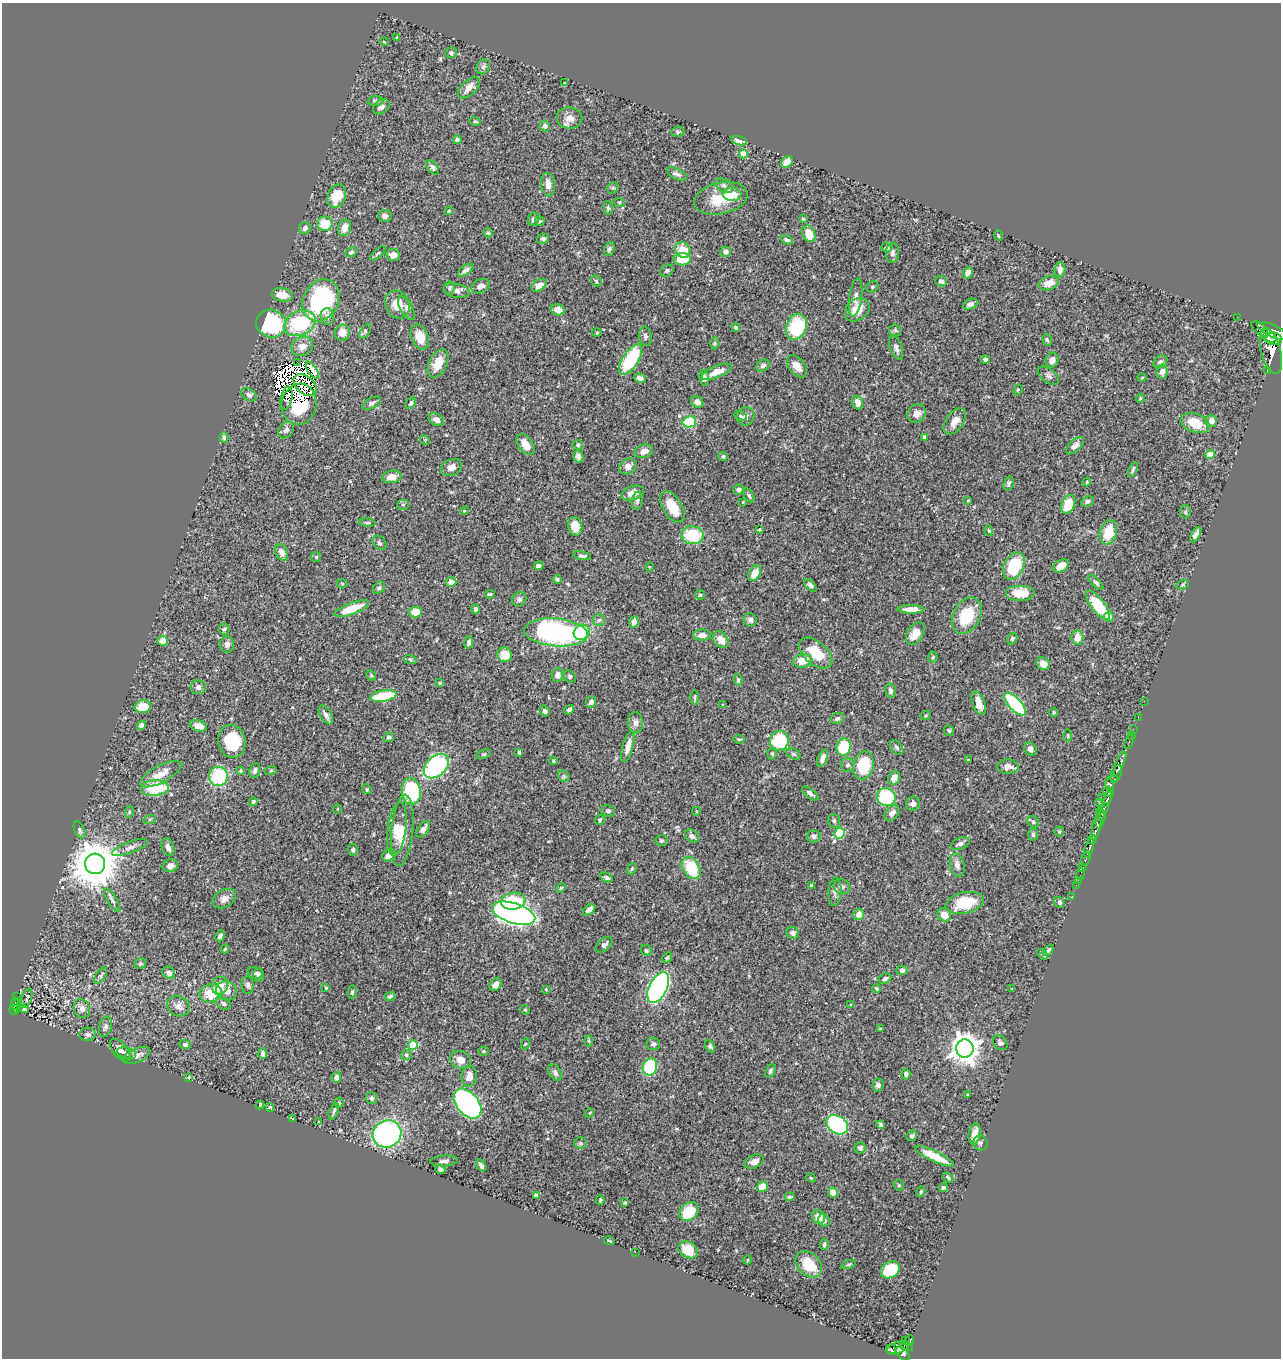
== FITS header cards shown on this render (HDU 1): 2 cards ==
NAXIS1  =                 1279
NAXIS2  =                 1356

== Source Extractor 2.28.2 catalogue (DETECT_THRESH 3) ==
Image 1279 x 1356 px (HDU 1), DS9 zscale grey, 1 PNG px = 1 image px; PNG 1283 x 1360 px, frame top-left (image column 1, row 1356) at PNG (2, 3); each listed source drawn as its Kron ellipse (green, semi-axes under 4 px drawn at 4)
Background 0.458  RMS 0.024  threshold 0.0729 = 3 sigma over >= 5 px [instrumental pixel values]
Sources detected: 455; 8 with non-positive FLUX_AUTO (blend fragments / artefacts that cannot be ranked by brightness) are neither listed nor drawn; the other 447 listed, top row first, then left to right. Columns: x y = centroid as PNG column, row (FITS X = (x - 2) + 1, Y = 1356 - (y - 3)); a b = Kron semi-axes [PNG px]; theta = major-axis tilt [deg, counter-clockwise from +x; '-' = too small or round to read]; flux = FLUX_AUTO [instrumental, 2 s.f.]
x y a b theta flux
397 37 4 3 - 1.5
384 42 5 3 - 1.3
451 53 6 5 - 3.6
483 67 8 6 55 4
565 83 3 3 - 1.7
469 88 13 7 44 15
376 101 8 5 3 4.4
381 107 9 6 36 7
569 118 13 10 -7 14
475 121 5 4 - 2
545 126 5 5 - 4.3
678 132 6 5 - 2.6
457 140 4 4 - 3.9
739 141 8 4 -16 14
743 154 4 4 - 29
787 162 6 5 - 19
433 167 8 5 -49 5.2
677 174 11 5 -26 4.7
548 185 12 7 -84 14
724 186 10 6 -31 6.4
613 188 6 5 - 2.7
732 194 9 7 -3 33
337 196 12 8 65 44
721 198 27 15 13 49
619 202 6 3 -18 1.7
608 208 7 4 -80 2.6
449 211 4 3 - 1.9
385 216 7 6 - 5.5
534 219 6 5 - 5.8
803 219 4 4 - 1.9
540 221 5 4 - 2.1
325 224 8 7 - 39
305 228 6 5 - 4.4
344 228 8 6 70 13
488 233 5 4 - 1.9
809 234 9 6 -65 28
998 236 5 3 - 1.6
543 239 6 5 - 3.9
787 240 6 4 -26 3.7
887 247 5 4 - 3.6
609 249 7 5 64 3.9
683 250 8 7 - 27
351 252 6 4 28 3.8
725 252 5 5 - 7.2
378 253 9 3 41 2.8
892 253 10 6 84 5.2
393 255 7 6 - 8.1
682 259 8 6 3 38
466 270 9 4 35 6.4
1060 270 7 5 84 7.9
667 271 7 5 31 3.5
968 273 6 4 64 6.3
596 281 6 4 -46 2.6
941 281 6 5 - 5.3
1049 283 10 6 21 17
539 285 8 5 35 15
481 286 9 6 21 8
872 287 6 5 - 2.8
449 288 6 5 - 3.7
456 291 13 7 -10 9
282 295 11 6 -8 20
855 297 19 6 82 8.6
321 300 22 17 64 210
397 304 14 12 -63 23
970 304 8 5 23 4.6
406 308 13 6 -60 6.1
558 310 7 5 -12 13
857 310 13 10 39 23
327 317 8 6 -82 6.1
1237 317 2 2 - 7.5
300 323 16 12 25 120
271 324 15 14 - 140
736 327 4 4 - 2.1
796 327 13 10 68 98
1260 329 10 5 -43 420
895 330 6 6 - 2.8
365 331 8 4 59 3
1273 331 17 6 -25 2400
342 332 8 7 - 18
597 333 5 3 - 1.5
645 336 9 6 -81 4.1
1268 336 9 5 -30 1500
420 337 13 8 -67 24
1274 339 8 6 -5 1700
1047 340 6 4 -66 2.4
715 343 6 4 -89 2.2
302 346 11 9 24 14
896 348 12 6 -71 6.4
1271 351 24 10 -76 3800
985 359 4 4 - 4
630 360 17 8 57 120
1052 360 7 6 - 9.7
297 362 4 2 - 100
1160 362 7 5 39 4.4
438 363 15 9 64 26
763 366 7 5 35 4.9
797 366 13 7 -52 15
312 370 9 4 -58 4
1267 370 3 2 - 19
717 372 16 6 22 16
1162 372 7 5 82 10
1048 376 12 7 -37 5.6
1142 377 4 3 - 1.3
640 378 6 4 -21 6.7
704 378 7 5 -84 5.7
305 385 13 8 -41 2.1
1018 390 6 4 69 2.2
249 395 8 5 -32 4.3
287 398 12 5 79 7.7
1140 398 4 4 - 1.8
697 402 6 5 - 6.3
371 403 10 5 27 4.7
411 403 6 4 63 4
858 403 7 5 -72 12
299 404 21 17 82 94
917 414 10 8 48 9.8
741 416 6 4 -28 2.8
745 416 9 8 - 6.5
436 419 8 5 -29 7
955 421 15 8 55 15
1211 421 6 6 - 8.5
689 422 7 5 14 82
1195 423 15 9 -19 36
286 430 9 7 52 5.7
924 437 4 4 - 3.1
224 438 5 4 - 2.8
425 440 5 4 - 2.2
525 444 12 7 -53 19
578 445 5 5 - 2.7
1075 446 11 5 44 7.8
644 451 9 6 15 11
1210 455 4 4 - 33
578 456 6 5 - 7
723 456 4 4 - 2.8
628 466 9 7 32 10
451 468 11 8 26 9.6
1133 470 8 4 65 2.9
392 477 9 6 9 14
1087 482 4 4 - 2.1
1009 483 7 5 73 3.9
738 489 5 5 - 4.4
633 493 11 7 18 12
749 495 7 4 -64 3.1
968 500 4 3 - 1.2
637 501 9 5 81 3.4
743 502 3 3 - 1.4
1087 502 7 5 27 4
1068 504 10 6 66 34
403 505 5 5 - 2.5
672 507 17 9 -58 36
464 511 4 3 - 1.3
1185 512 6 5 - 3.1
367 522 8 3 -4 2.5
575 526 9 7 -78 23
759 530 3 3 - 1.2
989 531 5 4 - 2.1
1108 532 12 8 73 43
692 535 11 9 -6 66
1196 535 8 4 60 7
379 543 8 6 -45 3.6
282 552 8 6 -64 8.7
582 556 9 4 -11 4.2
316 557 5 5 - 2.3
539 566 5 4 - 6.8
1014 566 14 10 61 71
1061 566 9 6 27 16
649 567 4 3 - 1.3
755 573 8 5 62 19
557 579 4 3 - 2.9
451 582 5 5 - 11
342 583 5 3 - 1.6
1096 583 9 4 -46 3.5
810 585 7 4 -49 4.8
1183 585 7 4 20 2.5
379 588 7 5 46 3.3
1020 593 15 8 0 32
490 594 5 3 - 2.2
700 595 5 5 - 2.1
519 599 7 6 - 5.2
1098 605 18 7 -52 70
352 609 18 5 21 39
475 609 5 3 - 4
911 609 13 4 -1 16
415 612 6 5 - 23
967 616 19 13 62 61
1109 617 5 5 - 11
599 620 6 6 - 3.7
750 620 6 6 - 4.9
634 622 6 4 83 8.4
224 629 5 5 - 2.8
556 632 32 14 -5 400
582 632 8 7 - 83
915 634 12 8 60 20
702 635 9 5 1 8.7
1077 637 7 6 - 17
1012 639 6 4 59 2.8
721 640 9 7 -52 15
163 641 5 5 - 14
469 642 6 4 82 3.6
227 645 8 7 - 6.8
816 653 19 11 -41 42
505 655 7 7 - 27
933 657 5 5 - 2.4
410 659 6 4 -19 2
803 661 10 7 9 22
1043 664 7 6 - 14
371 675 5 4 - 2.1
557 675 7 5 85 8.4
570 677 6 5 - 3.4
738 680 6 4 -76 2.9
440 683 4 3 - 1.6
198 687 7 7 - 7.3
891 691 7 5 -78 4.7
383 696 13 5 9 68
695 697 7 3 -90 2.3
1144 701 2 2 - 11
591 702 6 5 - 5.9
979 703 12 6 -69 17
1015 704 14 6 -47 150
723 705 4 3 - 1.6
143 706 8 6 11 32
569 710 5 3 - 3.5
545 711 6 5 - 3.9
1054 712 4 4 - 1.8
326 715 10 5 -60 5.8
925 716 5 3 - 1.7
837 718 7 5 27 4.3
1138 718 2 2 - 7.6
635 723 11 7 -84 7
141 725 5 4 - 7.6
198 726 9 5 -17 11
1133 729 2 2 - 13
949 731 6 5 - 2.9
1131 735 2 2 - 13
1068 736 6 3 -89 1.6
389 737 5 4 - 3.2
739 739 5 3 - 2.2
232 741 16 13 -78 76
779 741 10 9 - 96
1129 742 8 3 72 39
628 747 16 5 75 13
844 747 9 7 76 69
897 747 8 5 -51 3.6
1030 749 7 6 - 7
519 752 3 3 - 2.3
483 754 8 4 21 2.4
772 754 6 4 -89 2.6
794 754 7 5 -27 3
822 758 9 4 69 8.1
968 760 3 2 - 1.1
553 761 4 4 - 1.7
1120 763 13 4 67 1100
847 765 7 6 - 4.1
863 765 14 10 78 65
436 766 15 10 43 220
1008 767 11 7 -2 12
271 770 6 4 20 2
240 771 4 4 - 1.8
255 771 7 5 68 4.9
161 774 23 8 28 24
1116 774 9 5 64 760
218 776 9 9 - 110
564 776 6 5 - 2.7
894 778 7 5 72 11
1115 779 4 3 - 140
1109 785 7 3 -73 120
155 788 14 8 4 68
367 789 5 4 - 2
411 791 13 9 -84 130
1108 792 5 4 - 240
810 793 10 4 -40 4.9
886 797 9 9 - 97
1101 797 2 2 - 20
1107 799 8 3 72 410
253 802 4 4 - 3.3
1099 802 3 2 - 100
913 804 7 7 - 5.9
1104 808 6 3 66 290
337 809 5 3 - 1.2
608 811 7 6 - 3.5
696 811 4 3 - 1.2
129 812 6 4 79 2.5
892 813 9 6 51 8.6
1101 814 7 4 -67 170
150 819 6 4 18 2.2
1100 819 9 3 77 170
600 820 5 4 - 2.4
834 821 7 6 - 3.5
1033 822 6 5 - 3.2
1096 827 13 4 79 1300
397 829 27 9 82 22
423 829 9 5 55 7.8
80 830 9 5 -66 3.6
402 830 35 11 84 35
1059 831 5 4 - 2.9
839 833 5 5 - 92
1033 835 6 5 - 3.1
692 836 8 5 -42 5.3
813 836 7 6 - 4.2
1092 840 4 3 - 370
662 841 6 5 - 2.8
960 844 10 5 20 5.7
130 847 19 5 20 8.9
168 847 9 6 -70 7.8
1089 848 10 3 73 640
353 850 6 5 - 3.4
389 855 7 5 36 12
1086 859 7 3 69 160
95 864 10 10 - 6600
957 865 12 7 -76 8.5
170 866 8 6 15 9.4
1083 867 3 2 - 76
691 868 12 8 -60 61
632 869 6 4 69 2.2
1080 874 6 2 72 21
606 878 6 4 -29 4
1078 880 2 2 - 9
1076 885 2 2 - 8.9
812 886 3 3 - 3.8
842 887 8 7 - 6.3
561 888 5 4 - 1.8
835 892 14 6 86 7.8
1072 897 3 2 - 18
224 899 12 8 32 9.4
112 900 13 5 -59 4.9
513 901 12 8 9 58
1059 902 6 5 - 3.6
965 903 19 10 13 53
589 910 7 4 40 9.4
514 913 22 10 -17 1100
859 914 6 5 - 15
944 915 7 6 - 17
793 933 6 5 - 5.5
220 936 5 4 - 5.3
604 945 10 5 41 6.5
225 949 4 3 - 1.9
646 950 6 5 - 2.7
1048 950 7 4 49 3.7
1043 954 6 3 -48 3
667 958 6 4 53 2.3
140 963 6 5 - 2.8
902 970 6 5 - 4.4
169 973 7 5 -43 7.5
255 973 8 5 -13 5
258 975 7 5 90 4.4
101 976 9 4 59 3.2
885 979 7 5 25 4.6
496 984 7 5 55 11
248 985 8 6 -85 4.8
220 986 9 8 - 19
326 988 4 3 - 2
658 988 17 9 63 410
876 988 5 4 - 2.3
546 989 3 3 - 1.6
1012 989 4 4 - 1.3
227 991 10 9 - 12
352 992 6 4 81 2.8
211 993 11 9 18 41
390 996 5 4 - 3.5
17 997 2 2 - 2.5
27 998 10 5 71 4.8
15 1003 6 3 81 52
223 1003 8 5 -34 4.8
851 1005 4 3 - 1.7
178 1006 12 10 -22 11
17 1008 5 3 - 23
82 1008 10 8 -64 9.1
14 1009 5 3 - 110
24 1009 5 4 - 2.6
525 1010 5 4 - 1.8
105 1027 10 6 75 5.8
880 1029 3 2 - 1.2
87 1034 8 7 - 6.8
589 1041 6 4 -87 1.9
1000 1043 8 6 -48 5.3
525 1044 6 3 71 1.4
653 1044 7 6 - 4.3
185 1045 5 4 - 4.8
413 1045 5 5 - 76
710 1046 6 4 -60 3.2
965 1048 9 8 - 2000
120 1050 13 7 -49 8.7
483 1051 5 4 - 1.9
126 1053 10 5 -13 5.6
263 1054 5 4 - 5.3
137 1055 14 7 24 8.2
406 1055 5 5 - 2.5
461 1060 10 8 -27 15
650 1067 8 7 - 83
770 1071 7 4 66 3.8
555 1073 9 6 -58 5.1
906 1074 5 4 - 4.6
469 1076 10 7 83 15
189 1077 4 3 - 1.5
336 1077 5 5 - 6.1
878 1085 6 5 - 3.8
967 1095 3 3 - 1.4
371 1098 6 5 - 3.4
339 1103 5 4 - 2.3
468 1103 17 11 -50 250
260 1105 4 2 - 1.9
270 1107 4 4 - 2.2
334 1111 8 4 69 3.4
589 1113 4 3 - 1.3
292 1118 4 2 - 1.2
319 1121 3 2 - 1.2
837 1125 12 8 -33 280
880 1125 4 4 - 2.6
387 1134 14 13 - 320
975 1134 10 6 80 15
912 1136 5 5 - 4.7
581 1143 6 5 - 3.4
980 1143 8 7 - 4.5
860 1148 5 5 - 4.5
934 1156 21 5 -25 38
444 1161 14 5 3 5.6
754 1162 10 6 26 9.3
481 1165 7 4 -54 5.3
440 1169 5 4 - 3.7
948 1177 6 3 -40 2.9
811 1178 5 4 - 1.7
899 1185 6 5 - 2.2
762 1186 5 5 - 24
943 1188 4 3 - 2.9
833 1192 5 5 - 11
921 1192 5 4 - 2.4
536 1195 4 3 - 4.1
790 1197 5 4 - 3
600 1200 5 3 - 2
625 1203 4 3 - 2.2
689 1212 11 8 43 51
819 1217 7 6 - 17
824 1221 6 5 - 4.7
609 1241 5 2 - 1.3
824 1244 6 3 84 2.9
688 1250 10 7 -33 30
635 1252 2 2 - 27
747 1260 4 3 - 1.3
809 1264 15 11 -44 47
849 1264 7 3 19 2.1
890 1270 10 8 32 68
905 1340 2 2 - 7.7
910 1341 5 3 - 180
906 1347 7 3 -16 77
897 1348 11 5 17 400
891 1350 6 3 -53 47
903 1354 8 5 -48 510
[8 non-positive-flux detections neither listed nor drawn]